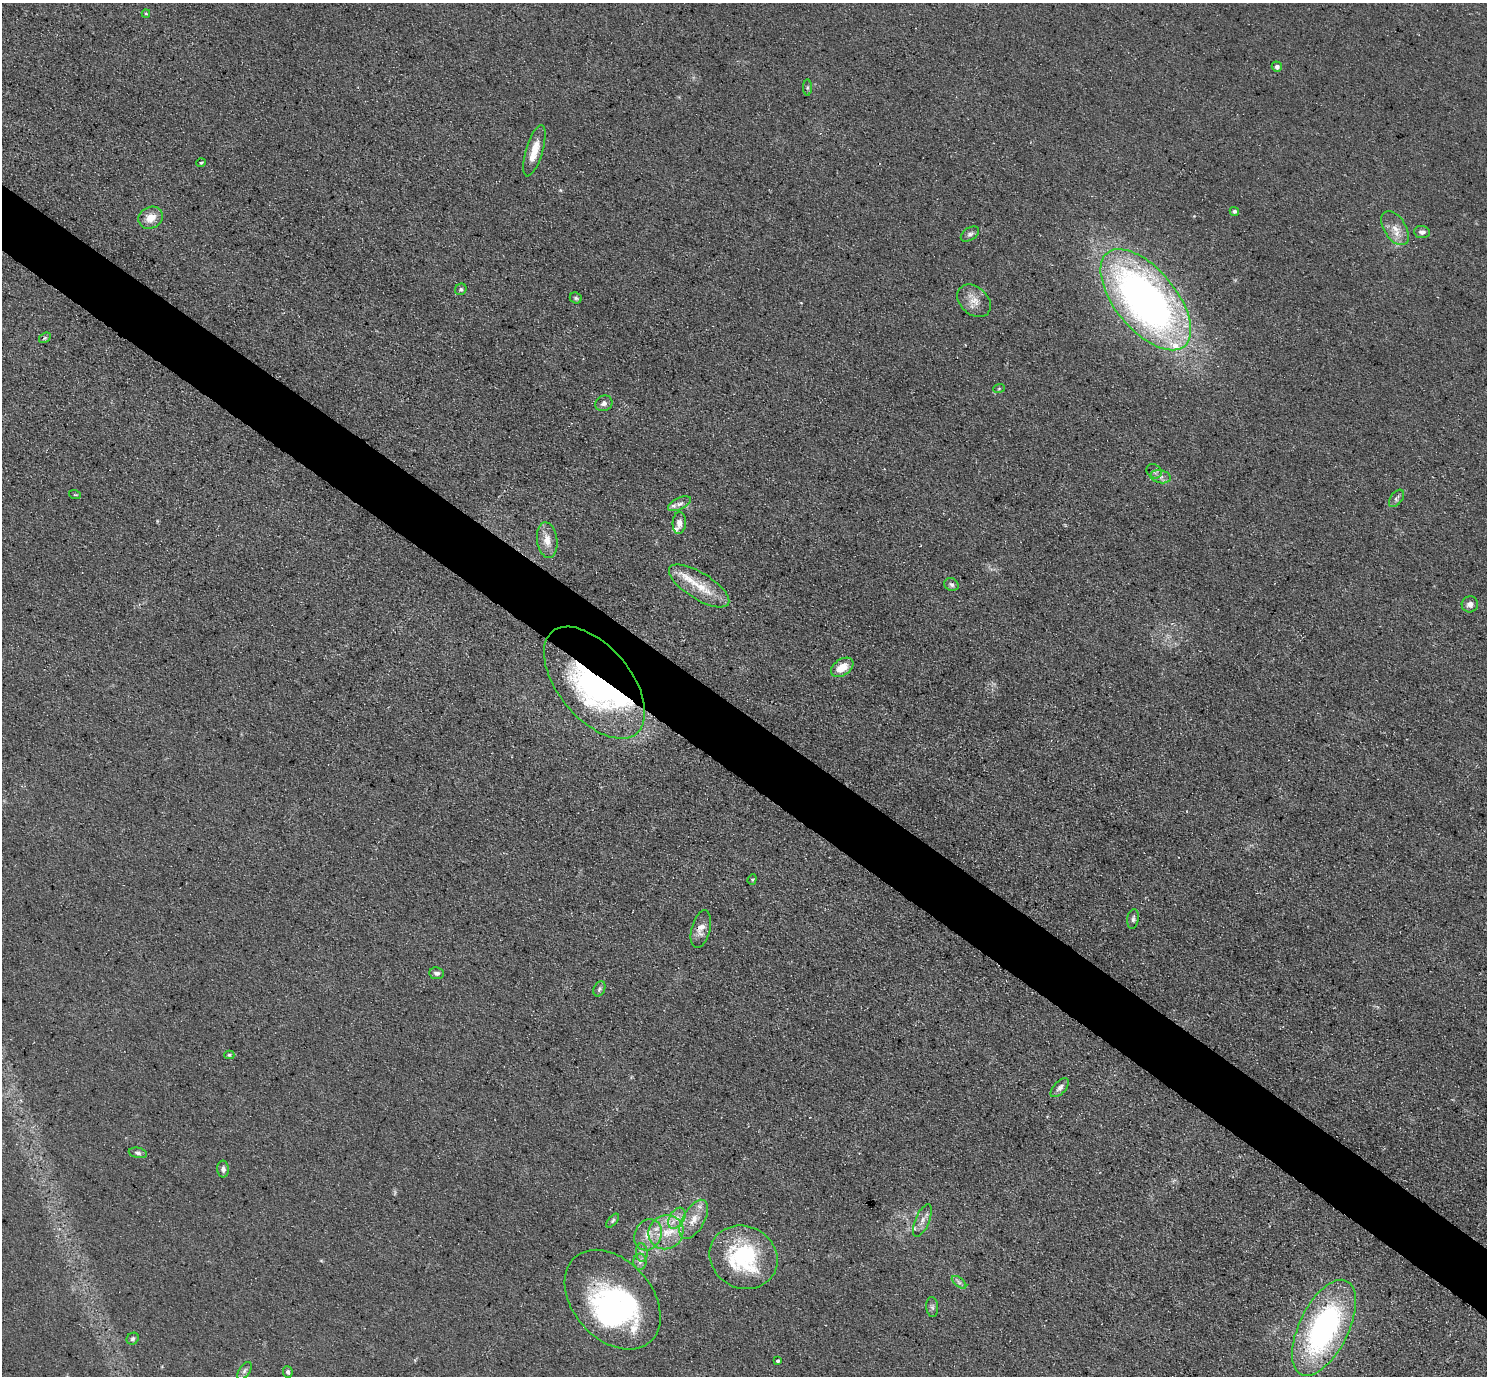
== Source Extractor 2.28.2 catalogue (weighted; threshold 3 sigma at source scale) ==
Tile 6 of 4 x 4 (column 2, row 2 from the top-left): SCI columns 1486-2970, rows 2902-4275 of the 5939 x 5943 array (HDU 1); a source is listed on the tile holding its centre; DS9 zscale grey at full resolution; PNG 1489 x 1378 px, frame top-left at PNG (2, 3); each listed source drawn as its Kron ellipse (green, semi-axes under 4 px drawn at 4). Shown black and unused: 5% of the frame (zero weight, under 3 of 5 exposures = <1% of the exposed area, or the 3 px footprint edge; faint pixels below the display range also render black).
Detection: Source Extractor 2.28.2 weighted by HDU 2 'WHT'; one run over the whole footprint, this tile lists its part. Background 0.0727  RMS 0.0089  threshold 0.0403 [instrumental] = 3 sigma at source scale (4.5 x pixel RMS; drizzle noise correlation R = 1.50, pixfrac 1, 0.05/0.05 arcsec/px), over >= 5 px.
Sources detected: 66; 1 too faint to see at this stretch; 3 inside a brighter object's white glare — neither listed nor drawn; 7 inside a brighter listed object's ellipse — not listed separately; the other 55 listed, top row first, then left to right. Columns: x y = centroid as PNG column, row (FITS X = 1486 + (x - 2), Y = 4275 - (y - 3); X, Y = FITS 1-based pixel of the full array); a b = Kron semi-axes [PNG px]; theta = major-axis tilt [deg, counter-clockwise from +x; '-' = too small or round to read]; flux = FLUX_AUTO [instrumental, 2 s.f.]
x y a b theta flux
146 14 4 4 - 1
1277 67 5 5 - 3.4
807 88 8 4 89 1.4
534 151 27 8 73 16
201 163 5 4 - 1.4
1234 211 5 4 - 1.6
151 218 13 10 25 12
1395 228 19 11 -57 11
1422 232 8 6 -5 3.8
970 234 10 6 33 3
461 289 6 5 - 1.8
576 298 6 5 - 1.8
1146 300 60 30 -50 560
974 301 19 14 -41 12
45 338 6 4 32 1.6
999 388 6 4 20 1.2
604 403 9 7 28 3.9
1154 471 8 6 -38 2.4
1160 477 10 6 -10 4
75 495 6 3 -18 0.92
1396 498 10 6 54 2.4
680 504 12 5 24 3.8
679 523 11 6 87 5.2
547 540 18 10 -83 11
951 585 7 6 - 2.4
699 586 34 13 -32 25
1470 604 8 8 - 4.6
842 667 12 8 34 14
594 683 66 36 -50 270
752 879 5 4 - 1.2
1133 919 10 5 81 2.8
701 929 19 9 75 8.5
437 973 7 6 - 3.3
599 989 8 5 64 1.9
229 1055 5 4 - 1.2
1060 1088 11 6 47 3.8
138 1153 9 5 -11 2.5
223 1169 8 6 -87 3.5
677 1218 11 7 57 6.5
694 1219 21 11 60 14
613 1221 8 4 50 1.7
922 1221 17 7 66 6
666 1232 18 16 35 23
648 1235 16 13 65 13
642 1253 9 6 -84 3
743 1257 35 31 -27 94
640 1262 8 6 88 3.5
959 1282 8 4 -38 2.2
613 1300 57 39 -48 170
932 1307 10 6 -84 2.6
1324 1328 52 24 64 220
133 1339 6 5 - 1.9
778 1361 4 3 - 1.5
244 1371 10 5 54 2.7
288 1372 6 5 - 2.2
Overlapping masked pixels (flux is a lower limit): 1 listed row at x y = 594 683